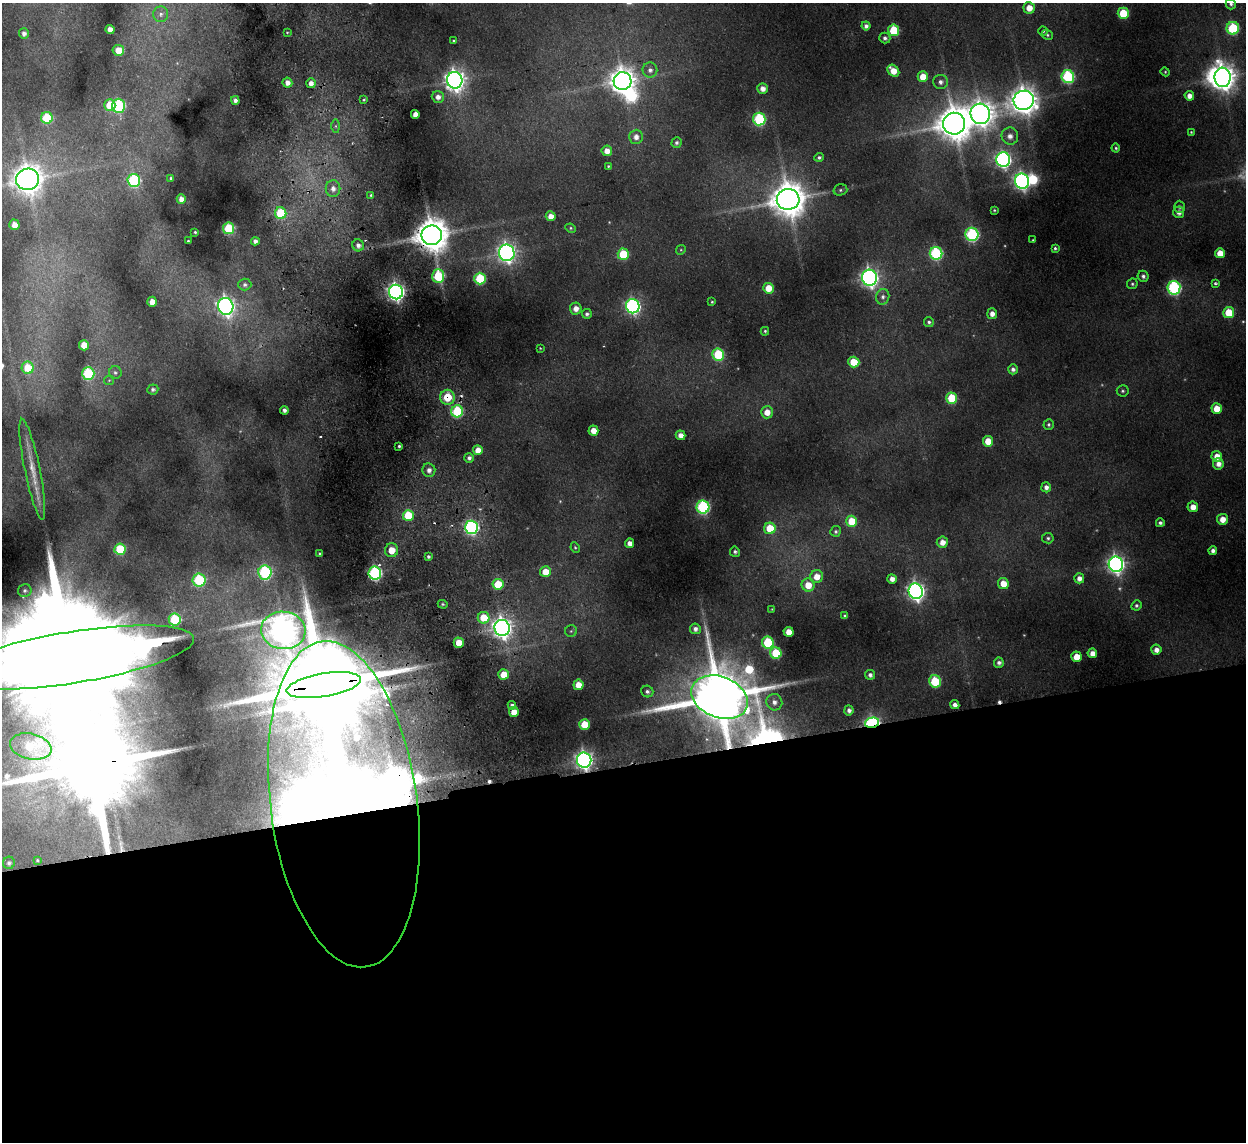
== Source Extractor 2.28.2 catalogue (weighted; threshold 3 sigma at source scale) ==
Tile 15 of 4 x 4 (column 3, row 4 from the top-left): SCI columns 2543-3786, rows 153-1292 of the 5083 x 4981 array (HDU 1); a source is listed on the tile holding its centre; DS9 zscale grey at full resolution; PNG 1248 x 1144 px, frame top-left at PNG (2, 3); each listed source drawn as its Kron ellipse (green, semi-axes under 4 px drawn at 4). Shown black and unused: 33% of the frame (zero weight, under 2 of 3 exposures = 3% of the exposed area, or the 3 px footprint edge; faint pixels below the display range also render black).
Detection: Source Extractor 2.28.2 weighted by HDU 2 'WHT'; one run over the whole footprint, this tile lists its part. Background 0.186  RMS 0.015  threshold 0.0658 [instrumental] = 3 sigma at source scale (4.5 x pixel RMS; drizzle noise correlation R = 1.50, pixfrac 1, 0.05/0.05 arcsec/px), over >= 5 px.
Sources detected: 218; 5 too faint to see at this stretch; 6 inside a brighter object's white glare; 5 cosmic-ray / hot-pixel residue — neither listed nor drawn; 3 inside a brighter listed object's ellipse — not listed separately; the other 199 listed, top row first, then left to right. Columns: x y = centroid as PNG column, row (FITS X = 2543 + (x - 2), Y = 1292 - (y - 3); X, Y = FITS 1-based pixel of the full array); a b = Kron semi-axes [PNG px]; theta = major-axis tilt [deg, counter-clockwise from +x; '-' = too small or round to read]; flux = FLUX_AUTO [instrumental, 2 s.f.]
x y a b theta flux
1231 4 5 5 - 4
1029 8 6 5 - 22
1123 13 5 5 - 60
161 14 8 7 - 6.3
866 26 4 4 - 6.1
1233 28 6 6 - 130
110 29 4 4 - 13
894 30 5 5 - 84
1043 31 4 4 - 2.3
287 32 3 2 - 1.2
24 33 5 5 - 7.3
1048 35 6 5 - 2.5
885 38 5 5 - 5.2
454 41 3 3 - 2.3
118 50 6 5 - 24
650 70 7 7 - 7.7
893 71 7 5 -44 24
1165 72 4 4 - 1.8
923 77 5 5 - 33
1068 77 6 6 - 200
1223 77 10 8 -84 1900
455 80 8 7 - 1200
622 81 9 9 - 2200
940 82 7 7 - 7.5
287 83 5 5 - 11
311 83 5 4 - 9.5
762 88 5 5 - 10
1189 96 5 4 - 11
438 97 6 6 - 9.3
235 100 4 4 - 6.2
364 100 4 3 - 1.9
1024 100 10 9 - 2200
110 105 6 5 - 45
119 106 7 6 - 160
415 114 4 4 - 15
980 114 10 10 - 1900
47 118 6 6 - 100
759 119 6 6 - 190
954 124 11 11 - 4000
336 126 7 4 -90 3.5
1191 132 3 3 - 1.6
1010 136 8 8 - 11
636 137 7 7 - 11
677 143 5 5 - 4.2
1116 148 4 4 - 2.5
607 151 5 5 - 15
819 157 5 4 - 3.5
1003 160 7 7 - 500
608 166 4 4 - 1.9
171 178 3 3 - 1.8
28 179 12 10 11 2600
134 180 6 6 - 190
1022 181 8 7 - 600
333 189 8 7 - 11
840 190 7 5 16 3.1
371 195 4 3 - 2.1
181 199 4 4 - 11
788 199 11 10 - 4200
1180 207 6 5 - 3.7
994 210 4 3 - 2
1179 212 6 5 - 7.9
281 213 6 5 - 85
551 216 5 5 - 15
14 225 5 5 - 16
229 228 5 5 - 100
571 228 5 4 - 2.2
195 232 3 3 - 1.9
972 234 6 6 - 240
432 235 10 9 - 4000
1033 240 3 3 - 1.4
188 241 3 3 - 1.5
255 241 4 4 - 7.2
358 245 6 5 - 7.3
1055 248 3 3 - 2.6
681 250 5 4 - 1.9
507 253 8 8 - 810
936 253 6 6 - 210
1220 253 5 5 - 26
623 254 5 5 - 75
438 276 7 6 - 120
1143 276 5 5 - 4.9
869 278 8 7 - 710
480 279 6 5 - 100
1132 284 5 5 - 2.7
1216 284 4 3 - 3.4
245 285 6 6 - 4.7
768 288 5 5 - 27
1174 288 6 6 - 280
396 292 7 7 - 740
883 297 8 6 76 6.2
152 302 5 5 - 22
712 302 3 3 - 1.9
226 306 8 7 - 740
633 306 7 6 - 430
576 309 6 6 - 12
1229 313 5 5 - 60
587 314 5 5 - 4.2
992 314 5 5 - 11
929 322 5 5 - 3.8
765 331 4 4 - 2.3
84 345 5 5 - 31
540 348 3 2 - 1.3
718 354 6 6 - 120
854 362 6 5 - 43
28 368 6 6 - 51
1013 369 5 4 - 5.9
88 373 6 6 - 140
115 373 6 6 - 3.5
109 380 5 5 - 1.8
153 389 5 5 - 4.5
1123 391 6 5 - 3
447 397 7 7 - 52
952 398 5 5 - 83
1217 409 5 5 - 28
284 410 4 4 - 5.4
457 411 6 6 - 140
767 412 6 6 - 18
1049 424 5 5 - 3.2
593 430 5 5 - 18
681 435 5 4 - 12
988 441 5 5 - 30
399 446 3 3 - 2.6
478 450 5 5 - 18
1217 456 5 5 - 17
469 458 5 5 - 5.3
1218 464 5 5 - 11
32 469 51 7 -78 30
429 470 7 6 - 8.8
1046 487 5 5 - 7.8
703 507 6 6 - 250
1193 507 5 5 - 17
408 515 5 5 - 68
1222 519 5 5 - 18
852 521 5 5 - 46
1160 523 4 4 - 4.4
471 527 6 6 - 360
770 528 6 5 - 51
836 531 5 5 - 3.8
1048 538 6 5 - 3.1
942 542 5 5 - 15
630 543 4 4 - 11
575 547 5 3 - 2.1
120 549 6 5 - 79
392 550 7 6 - 22
1213 551 4 4 - 7.2
735 552 5 5 - 3.8
320 553 3 3 - 1.8
428 557 4 3 - 3.5
1116 564 7 7 - 760
265 572 7 6 - 200
545 572 5 5 - 28
375 573 6 6 - 310
817 577 6 6 - 20
1079 578 5 5 - 10
892 579 5 4 - 10
199 580 6 6 - 150
1003 583 5 5 - 25
498 584 5 5 - 60
808 585 6 6 - 27
25 591 7 6 - 4.6
916 591 8 7 - 820
443 604 5 4 - 2.3
1136 605 5 5 - 3.6
772 609 4 3 - 1.4
845 616 4 3 - 3.2
484 618 6 6 - 46
175 620 6 6 - 130
502 628 8 7 - 1200
695 629 5 5 - 6.9
283 630 22 18 -6 2600
571 631 6 6 - 2.7
789 632 5 5 - 20
459 643 5 5 - 31
768 643 6 6 - 110
1156 650 5 5 - 9.8
776 653 6 5 - 84
1092 653 5 5 - 14
72 657 123 26 9 160000
1077 657 5 5 - 29
999 663 5 5 - 5.4
504 674 5 5 - 28
870 675 5 5 - 5.5
935 681 6 6 - 71
324 685 37 11 10 40000
578 685 5 5 - 23
647 692 6 6 - 4.8
720 697 29 20 -22 17000
774 702 8 8 - 8.9
512 705 4 4 - 5.5
955 705 4 4 - 7.6
849 710 5 4 - 6.9
514 712 5 5 - 23
872 723 7 5 13 370
584 725 5 5 - 47
31 746 21 13 -12 80
584 760 7 7 - 780
344 804 164 73 -82 6500
37 860 4 4 - 2
9 863 6 6 - 4
Overlapping masked pixels (flux is a lower limit): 8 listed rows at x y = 432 235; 447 397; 72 657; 324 685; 720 697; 872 723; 584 760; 344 804
Isophote crosses this tile's border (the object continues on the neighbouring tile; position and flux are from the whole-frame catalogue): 3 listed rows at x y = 1231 4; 28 179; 72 657